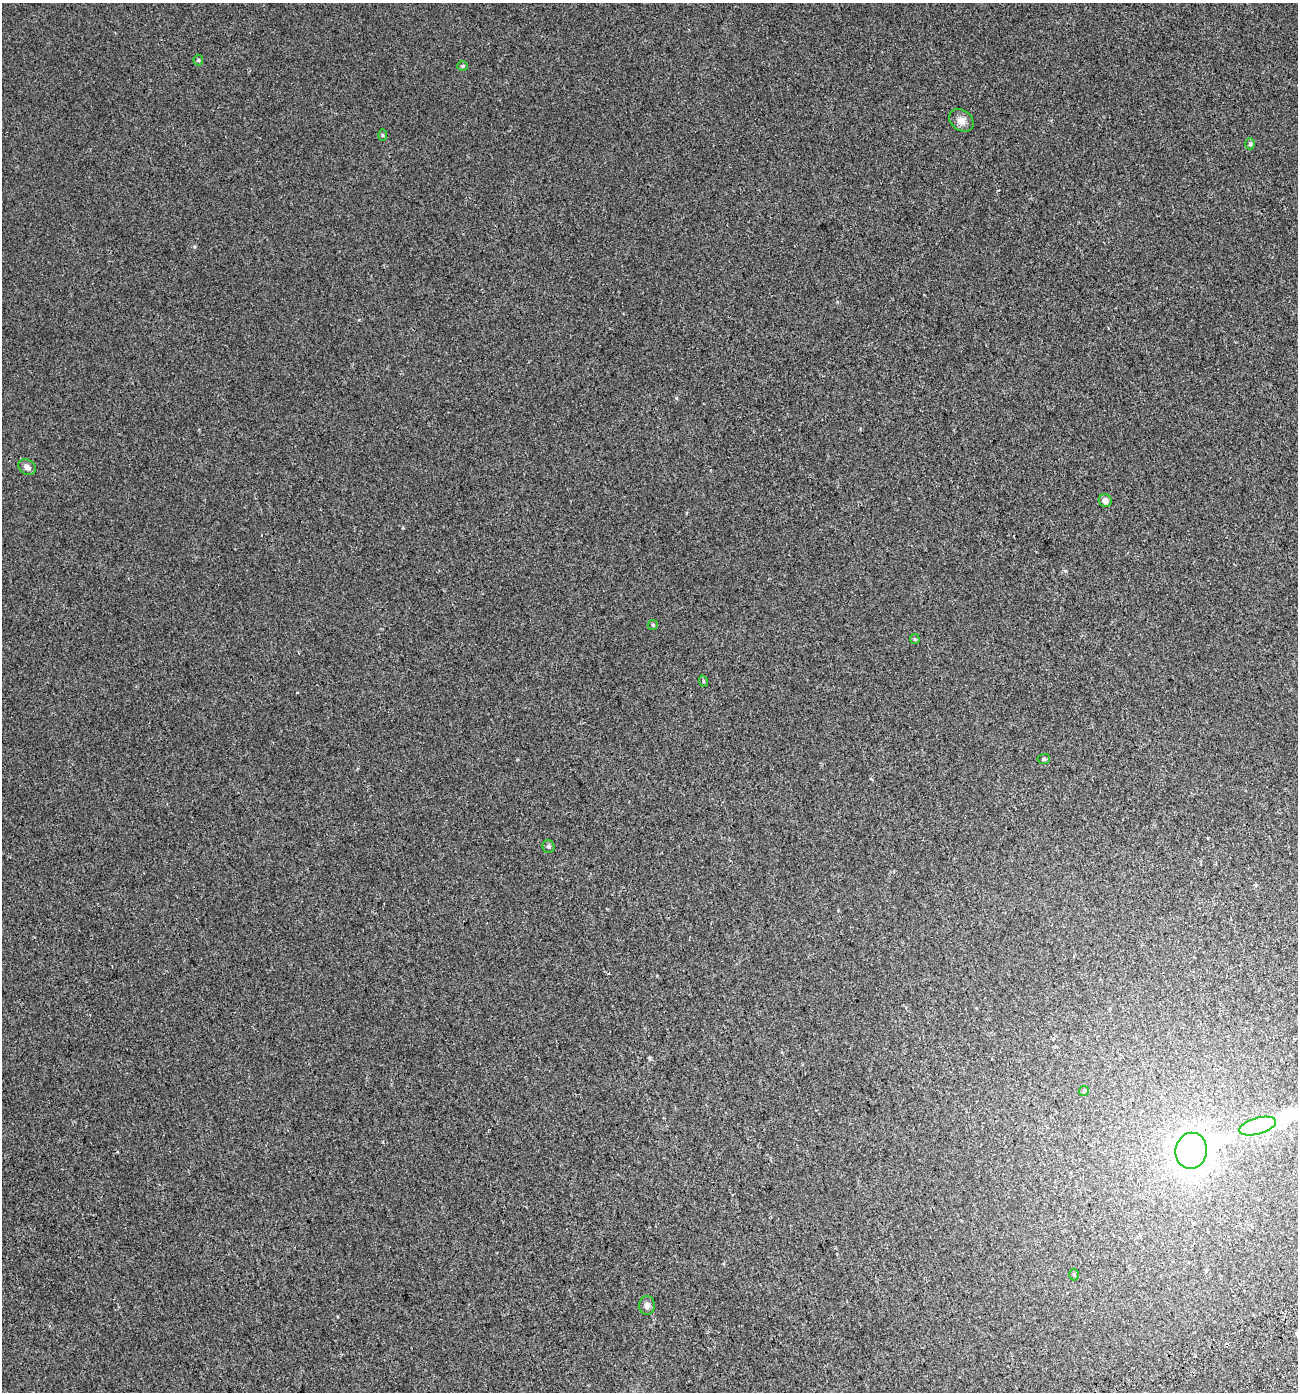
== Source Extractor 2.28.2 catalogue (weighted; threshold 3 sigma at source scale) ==
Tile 6 of 4 x 4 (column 2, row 2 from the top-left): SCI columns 1467-2762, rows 2837-4226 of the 5460 x 5672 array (HDU 1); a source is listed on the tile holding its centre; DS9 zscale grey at full resolution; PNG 1300 x 1394 px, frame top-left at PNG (2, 3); each listed source drawn as its Kron ellipse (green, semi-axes under 4 px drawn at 4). Shown black and unused: <1% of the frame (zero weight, under 2 of 3 exposures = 3% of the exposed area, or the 3 px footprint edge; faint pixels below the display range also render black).
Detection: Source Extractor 2.28.2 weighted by HDU 2 'WHT'; one run over the whole footprint, this tile lists its part. Background 7.48e-05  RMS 0.0041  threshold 0.0185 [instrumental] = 3 sigma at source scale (4.5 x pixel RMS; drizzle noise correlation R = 1.50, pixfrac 1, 0.0396/0.0396 arcsec/px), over >= 5 px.
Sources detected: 21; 3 inside a brighter object's white glare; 1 cosmic-ray / hot-pixel residue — neither listed nor drawn; the other 17 listed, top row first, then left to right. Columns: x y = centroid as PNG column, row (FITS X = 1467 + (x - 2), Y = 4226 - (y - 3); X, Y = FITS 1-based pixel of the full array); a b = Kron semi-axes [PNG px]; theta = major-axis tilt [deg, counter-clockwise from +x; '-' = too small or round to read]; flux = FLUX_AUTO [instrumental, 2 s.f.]
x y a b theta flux
198 60 5 5 - 0.47
463 66 5 5 - 0.51
961 120 13 10 -36 2.6
382 135 6 4 -89 0.44
1250 144 5 4 - 0.73
27 467 9 7 -31 1.5
1105 501 6 6 - 1.8
653 625 5 5 - 0.46
915 639 5 4 - 0.47
703 681 6 3 -72 0.43
1044 759 6 5 - 0.63
548 847 6 6 - 0.79
1084 1091 5 5 - 0.52
1257 1126 19 8 15 47
1191 1151 18 16 81 210
1074 1275 6 5 - 0.56
647 1305 9 8 - 1.7